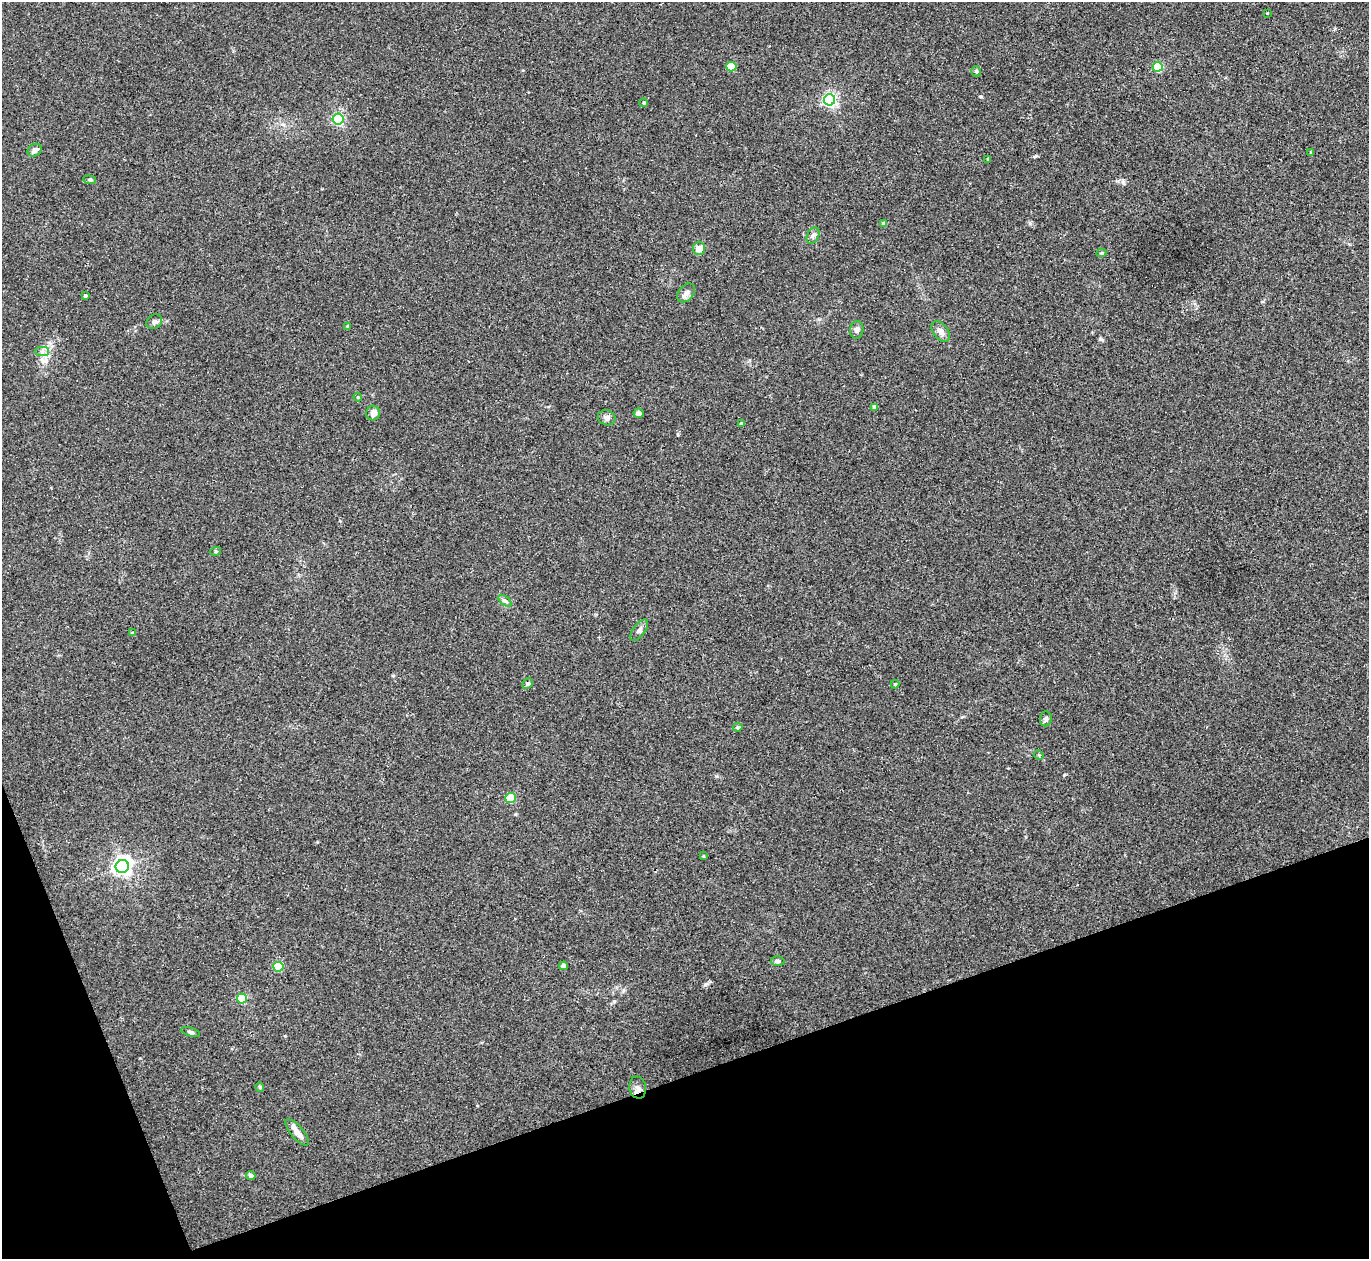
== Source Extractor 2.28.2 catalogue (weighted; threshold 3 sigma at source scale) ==
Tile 14 of 4 x 4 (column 2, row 4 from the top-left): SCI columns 1409-2775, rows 182-1438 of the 5537 x 5514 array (HDU 1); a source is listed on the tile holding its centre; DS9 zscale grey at full resolution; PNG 1371 x 1261 px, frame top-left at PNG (2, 2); each listed source drawn as its Kron ellipse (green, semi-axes under 4 px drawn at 4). Shown black and unused: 17% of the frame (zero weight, under 2 of 3 exposures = <1% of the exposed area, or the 3 px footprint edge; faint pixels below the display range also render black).
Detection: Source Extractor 2.28.2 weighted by HDU 2 'WHT'; one run over the whole footprint, this tile lists its part. Background 0.0467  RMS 0.0074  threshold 0.0332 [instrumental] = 3 sigma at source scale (4.5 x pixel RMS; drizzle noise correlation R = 1.50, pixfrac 1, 0.05/0.05 arcsec/px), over >= 5 px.
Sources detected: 49; all 49 listed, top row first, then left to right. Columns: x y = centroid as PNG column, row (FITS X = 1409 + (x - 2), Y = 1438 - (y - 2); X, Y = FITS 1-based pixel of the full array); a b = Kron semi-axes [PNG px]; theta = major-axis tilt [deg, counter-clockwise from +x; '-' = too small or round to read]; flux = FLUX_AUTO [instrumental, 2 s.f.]
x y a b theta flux
1267 13 3 2 - 0.52
731 67 5 5 - 27
1158 67 5 5 - 50
976 71 5 5 - 1.5
829 100 5 5 - 160
644 103 4 4 - 1.2
338 119 5 5 - 94
35 150 7 6 - 3
1311 153 4 3 - 1.1
988 159 3 3 - 0.73
90 180 6 4 -6 1.1
884 224 4 4 - 2.8
813 235 9 5 64 2.2
699 248 6 6 - 8.2
1101 253 5 4 - 1
686 293 10 7 52 3
85 296 4 3 - 1.2
154 322 8 7 - 2.5
348 326 4 3 - 1.4
857 330 9 6 82 2.8
941 332 12 7 -52 4.2
42 352 7 4 0 1.8
358 397 4 4 - 0.91
874 407 4 4 - 3.5
373 413 7 6 - 4.3
638 413 5 5 - 3
607 418 9 7 -19 3.1
741 424 4 3 - 1.5
216 551 5 3 - 0.83
505 601 8 4 -37 1.3
639 630 12 6 54 2.9
133 633 4 3 - 2
528 683 5 4 - 1.3
895 684 4 4 - 0.92
1046 719 7 6 - 1.8
738 727 4 4 - 1.6
1039 755 5 3 - 0.8
510 798 5 5 - 41
703 856 3 3 - 0.62
122 866 6 6 - 360
778 961 7 4 2 1.8
563 966 4 4 - 4.6
278 967 5 5 - 35
242 998 5 5 - 43
191 1032 10 4 -16 1.6
260 1087 4 4 - 1.4
638 1088 11 8 -77 3.6
297 1132 16 6 -49 5.4
251 1175 4 4 - 2.4
Overlapping masked pixels (flux is a lower limit): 1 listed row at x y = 638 1088
Unlisted compact peaks at least as high as the median listed source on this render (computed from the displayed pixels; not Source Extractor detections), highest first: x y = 705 984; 1123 182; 1100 339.